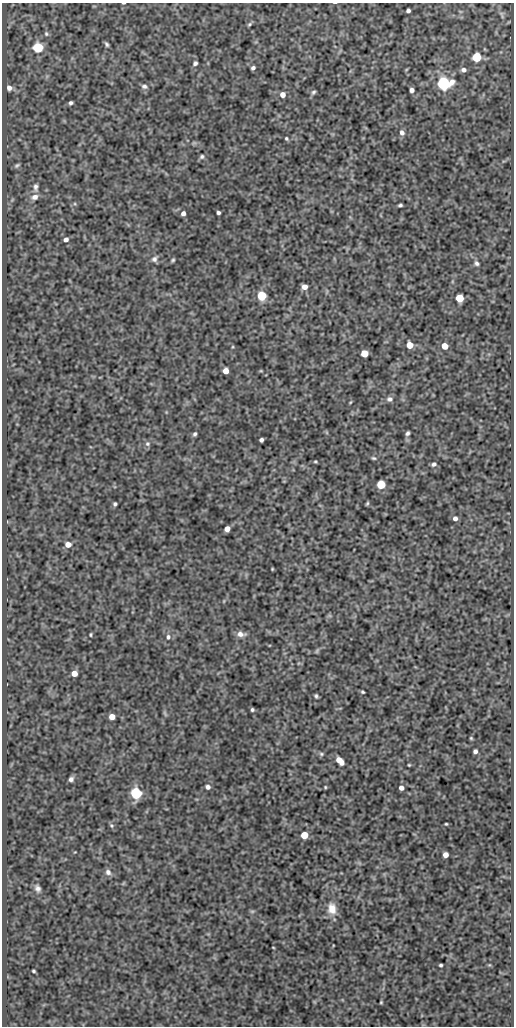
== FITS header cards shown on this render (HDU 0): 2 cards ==
NAXIS1  =                  512
NAXIS2  =                 1024

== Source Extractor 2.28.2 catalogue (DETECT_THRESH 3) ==
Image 512 x 1024 px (HDU 0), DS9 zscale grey, 1 PNG px = 1 image px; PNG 516 x 1028 px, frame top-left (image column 1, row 1024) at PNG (2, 3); no overlay
Background 77.8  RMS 0.54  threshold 1.61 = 3 sigma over >= 5 px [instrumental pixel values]
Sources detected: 88; all 88 listed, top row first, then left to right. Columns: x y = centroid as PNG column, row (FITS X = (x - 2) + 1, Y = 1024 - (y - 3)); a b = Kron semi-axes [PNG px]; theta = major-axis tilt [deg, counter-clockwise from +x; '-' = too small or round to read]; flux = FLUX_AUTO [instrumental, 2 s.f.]
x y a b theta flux
123 3 3 2 - 32
408 11 4 4 - 90
502 14 12 4 -72 100
249 24 6 5 - 53
46 34 6 5 - 65
107 44 6 3 -58 67
38 47 5 5 - 3500
476 57 5 5 - 2100
195 63 5 4 - 78
253 68 4 3 - 92
463 70 6 5 - 120
444 84 7 6 - 8800
144 86 9 6 -13 110
9 88 7 7 - 150
412 90 5 4 - 150
313 92 6 4 43 66
283 95 5 5 - 250
71 103 4 3 - 74
402 133 7 6 - 140
286 138 5 4 - 52
202 157 6 5 - 72
17 165 8 5 29 68
36 187 12 6 -88 140
34 197 10 7 16 210
400 205 4 3 - 64
183 213 5 4 - 150
218 213 4 3 - 82
66 239 5 4 - 130
154 259 8 7 - 130
173 260 4 3 - 50
477 263 7 6 - 99
304 287 5 4 - 260
262 296 5 5 - 2200
459 298 5 5 - 1200
410 345 5 5 - 550
445 346 5 5 - 530
364 353 5 5 - 750
226 371 5 5 - 320
261 371 5 3 - 29
389 399 7 6 - 110
351 402 5 3 - 32
407 433 6 4 67 80
195 434 5 4 - 76
261 440 4 4 - 95
147 444 6 6 - 90
373 458 6 4 -15 52
315 461 4 3 - 39
434 464 6 5 - 89
381 484 5 5 - 1300
367 503 4 2 - 39
115 504 4 4 - 69
455 518 5 5 - 130
227 529 5 4 - 250
68 544 6 5 - 280
272 569 3 2 - 30
241 634 11 6 -6 210
91 635 4 3 - 41
168 637 7 6 - 99
317 651 7 4 54 49
74 673 5 5 - 330
363 692 4 2 - 42
316 696 5 3 - 57
252 710 3 3 - 58
165 713 9 3 -67 54
112 717 5 5 - 360
471 738 4 3 - 40
475 751 4 4 - 110
321 754 6 5 - 61
340 761 8 5 -46 440
409 765 3 3 - 33
71 779 6 5 - 120
208 787 5 5 - 110
325 787 4 3 - 34
401 788 4 4 - 170
136 793 6 5 - 4800
446 824 3 3 - 35
111 826 6 6 - 62
304 835 5 5 - 770
445 855 5 4 - 230
108 872 9 8 - 140
37 888 10 7 -59 140
332 909 14 10 -80 420
252 911 6 4 0 51
273 947 3 2 - 22
441 965 4 3 - 54
489 965 5 3 - 33
34 971 3 3 - 49
381 1002 3 3 - 35
At the frame edge (FLAGS 8, measured only in part): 1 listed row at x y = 123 3